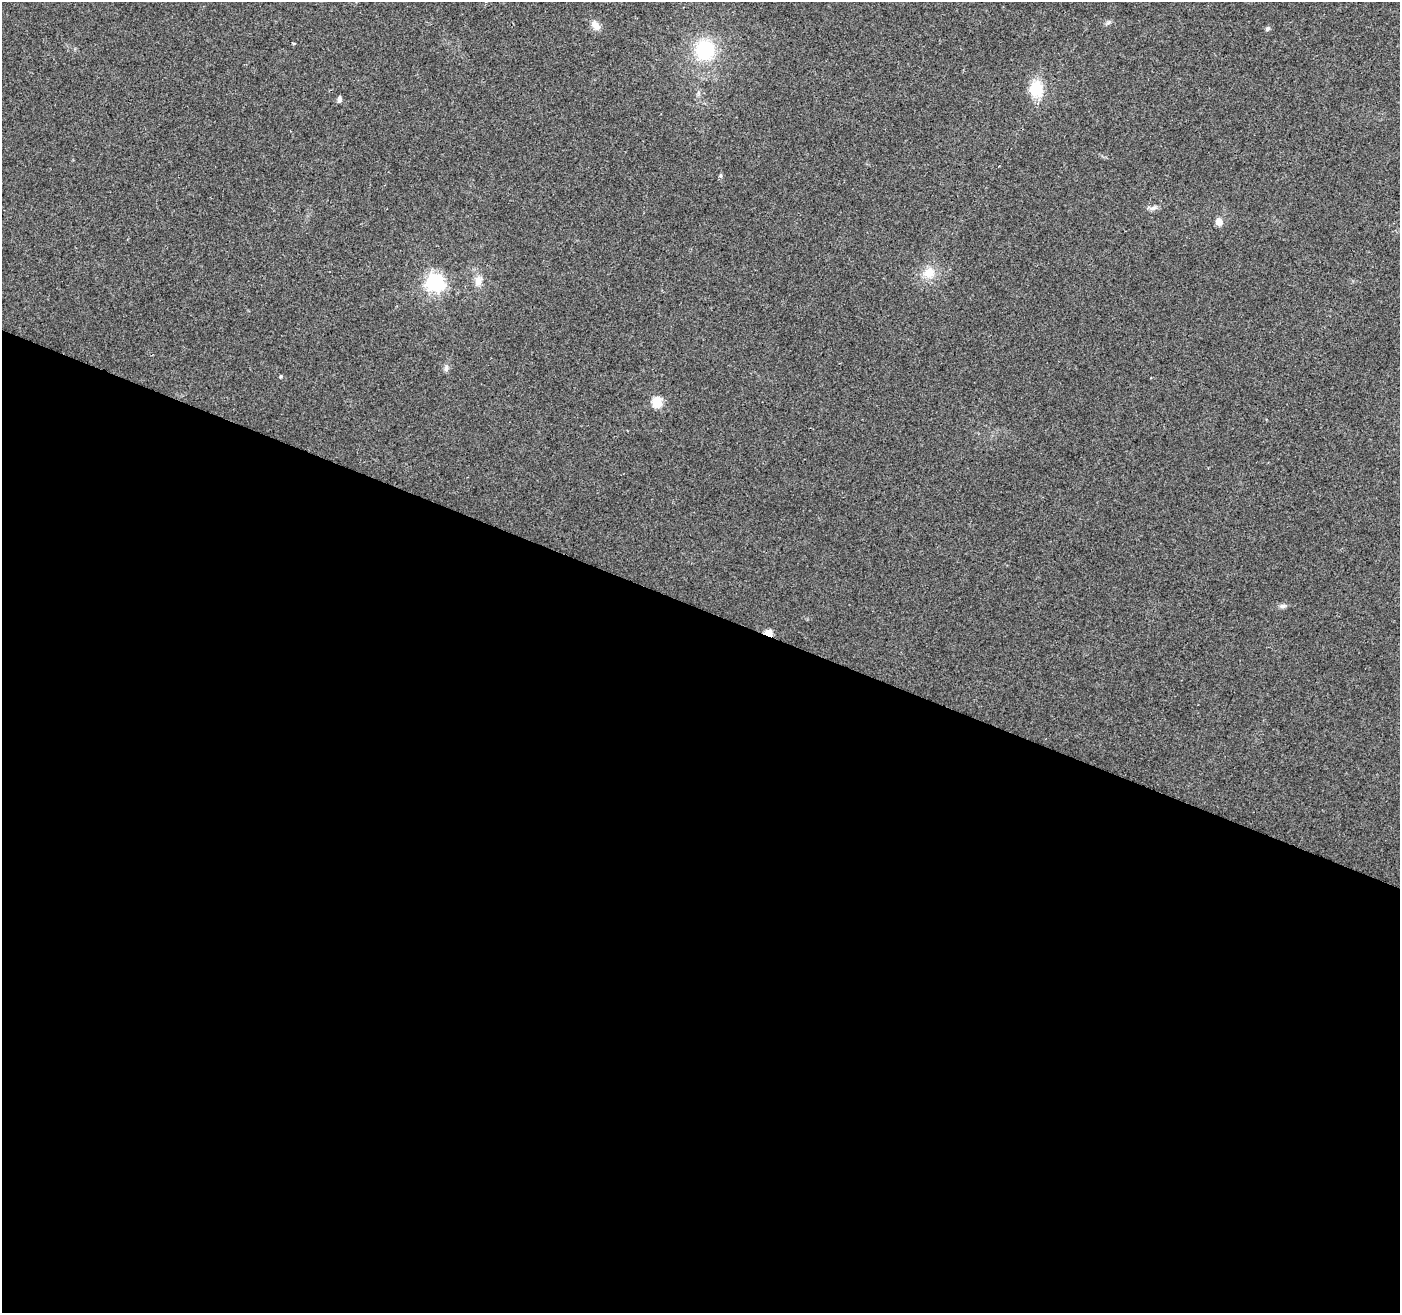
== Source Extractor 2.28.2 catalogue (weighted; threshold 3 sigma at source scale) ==
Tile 14 of 4 x 4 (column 2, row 4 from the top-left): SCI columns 1399-2796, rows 209-1519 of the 5600 x 5726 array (HDU 1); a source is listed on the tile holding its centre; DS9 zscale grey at full resolution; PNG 1402 x 1315 px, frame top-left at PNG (2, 2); no overlay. Shown black and unused: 54% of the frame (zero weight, under 2 of 3 exposures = <1% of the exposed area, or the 3 px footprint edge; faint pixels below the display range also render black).
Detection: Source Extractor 2.28.2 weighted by HDU 2 'WHT'; one run over the whole footprint, this tile lists its part. Background 0.0484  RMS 0.0068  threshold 0.0306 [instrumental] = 3 sigma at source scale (4.5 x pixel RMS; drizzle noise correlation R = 1.50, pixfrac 1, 0.0396/0.0396 arcsec/px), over >= 5 px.
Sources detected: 17; all 17 listed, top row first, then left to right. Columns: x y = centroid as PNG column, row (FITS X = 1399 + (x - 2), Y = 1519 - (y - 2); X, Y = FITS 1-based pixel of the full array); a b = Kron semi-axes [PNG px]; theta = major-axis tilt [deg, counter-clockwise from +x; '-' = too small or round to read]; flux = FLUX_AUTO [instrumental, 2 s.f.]
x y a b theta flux
595 25 13 9 -46 5.4
1267 29 6 5 - 1.3
293 43 3 2 - 0.87
705 50 20 19 - 41
1036 89 16 13 -90 21
339 99 8 5 83 1.6
720 176 5 5 - 1.2
1153 208 11 6 31 2.3
1219 222 5 5 - 9.4
929 273 16 13 34 10
478 281 15 9 84 5.5
435 282 7 7 - 270
446 368 9 6 80 1.9
281 376 5 3 - 0.72
657 403 5 5 - 38
1282 606 10 5 9 2.2
769 634 6 4 -29 22
Overlapping masked pixels (flux is a lower limit): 1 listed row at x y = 769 634